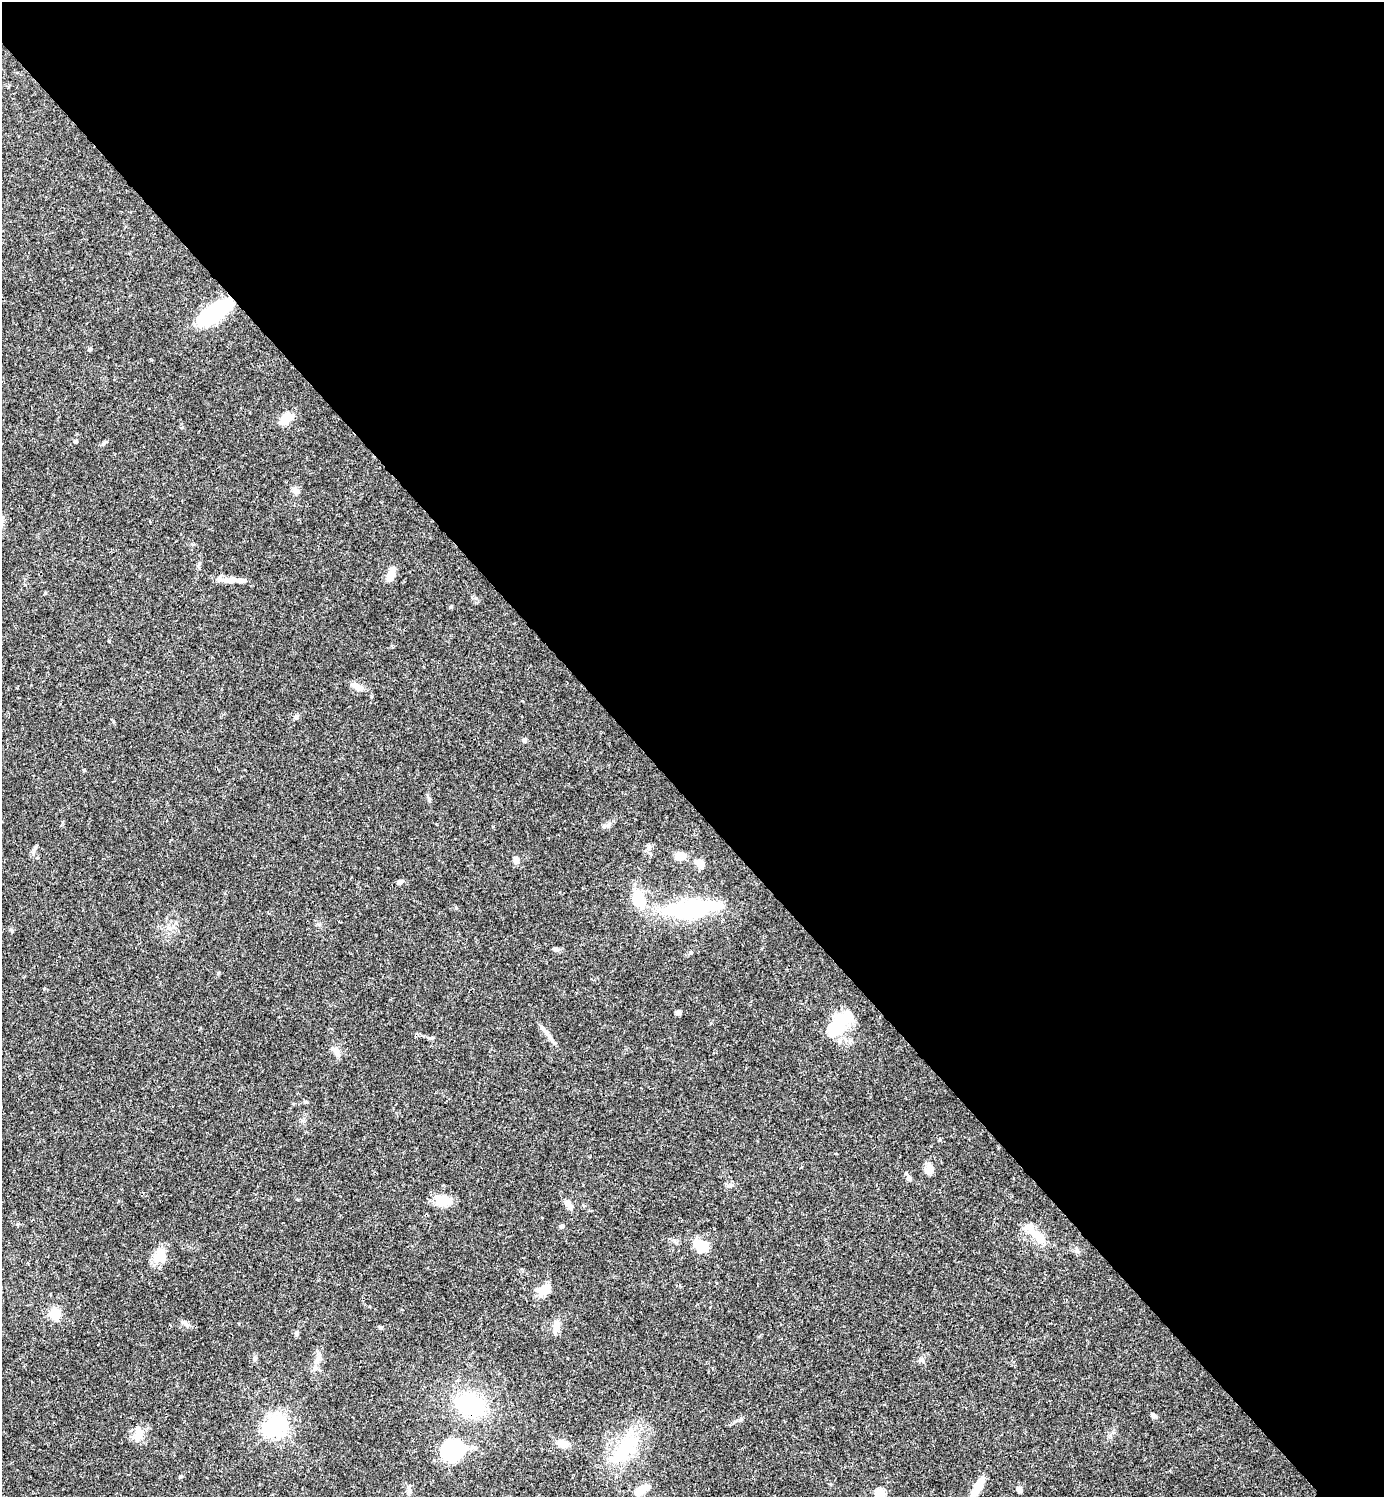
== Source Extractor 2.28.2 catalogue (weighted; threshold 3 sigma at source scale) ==
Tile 3 of 4 x 4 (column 3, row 1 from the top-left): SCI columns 3062-4443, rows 4485-5979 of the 5981 x 5982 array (HDU 1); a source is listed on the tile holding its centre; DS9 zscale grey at full resolution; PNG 1386 x 1499 px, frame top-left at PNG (2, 2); no overlay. Shown black and unused: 54% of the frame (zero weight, under 3 of 4 exposures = <1% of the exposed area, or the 3 px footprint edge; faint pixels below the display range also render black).
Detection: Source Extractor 2.28.2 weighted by HDU 2 'WHT'; one run over the whole footprint, this tile lists its part. Background 0.0388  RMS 0.0027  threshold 0.012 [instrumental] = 3 sigma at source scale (4.5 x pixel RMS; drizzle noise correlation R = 1.50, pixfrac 1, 0.05/0.05 arcsec/px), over >= 5 px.
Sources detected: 61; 3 inside a brighter object's white glare — not listed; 1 inside a brighter listed object's ellipse — not listed separately; the other 57 listed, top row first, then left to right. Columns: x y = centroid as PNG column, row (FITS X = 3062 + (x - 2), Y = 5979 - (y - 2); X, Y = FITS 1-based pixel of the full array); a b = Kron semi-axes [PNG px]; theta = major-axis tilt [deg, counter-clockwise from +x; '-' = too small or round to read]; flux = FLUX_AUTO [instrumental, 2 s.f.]
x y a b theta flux
215 312 31 14 35 23
90 349 5 4 - 0.31
286 419 12 8 43 5.5
75 441 4 4 - 0.65
296 491 10 8 -46 1.2
391 575 13 7 75 3.8
233 580 22 8 1 2.6
451 607 5 4 - 0.29
357 687 21 7 -28 2.1
296 717 7 5 72 0.57
524 740 6 5 - 0.62
608 826 7 5 46 0.7
649 847 6 6 - 0.75
34 850 10 4 65 0.67
680 856 7 6 - 5.5
516 860 9 7 -88 1.1
700 864 11 9 -52 1.7
400 882 8 5 14 0.68
638 898 19 13 -74 7.4
689 909 64 18 6 29
169 928 7 4 -19 0.64
11 930 7 4 -45 0.36
556 949 6 5 - 0.52
678 1012 6 5 - 0.73
838 1025 31 18 56 11
546 1033 22 5 -51 1.7
431 1038 7 5 9 0.42
336 1052 16 7 -67 1.6
305 1102 5 5 - 0.34
930 1168 12 9 -82 2.6
909 1178 7 6 - 0.92
443 1201 19 14 -12 4.6
568 1204 10 6 -50 2.1
562 1226 5 5 - 0.67
1036 1235 35 10 -44 5.4
700 1245 15 10 -30 6.3
160 1256 19 16 67 4.3
545 1290 14 10 18 4.3
55 1314 11 10 - 4.8
186 1324 11 6 -34 1
556 1325 17 7 87 2.1
380 1328 5 5 - 0.42
296 1333 7 5 53 0.47
921 1359 7 4 19 0.5
317 1360 9 6 74 1.1
471 1405 27 20 -26 24
1154 1415 7 5 -27 0.89
277 1425 7 6 - 150
138 1435 19 10 79 2.8
563 1444 14 10 -22 2.2
625 1448 37 23 61 15
452 1451 26 21 -1 18
977 1487 24 8 62 5.2
409 1489 11 4 85 0.74
1019 1489 6 5 - 1.3
642 1490 16 8 38 3.5
880 1493 5 5 - 14
Overlapping masked pixels (flux is a lower limit): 1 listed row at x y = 471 1405
Isophote crosses this tile's border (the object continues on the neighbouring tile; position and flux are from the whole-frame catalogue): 1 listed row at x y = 880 1493
Unlisted compact peaks at least as high as the median listed source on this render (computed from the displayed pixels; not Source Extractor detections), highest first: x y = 456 908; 218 973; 84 770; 940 1140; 476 598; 180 1477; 429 800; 319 924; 198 566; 103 444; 255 1358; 109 641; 729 1186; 44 988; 151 360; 297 1199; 493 827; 1110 1436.